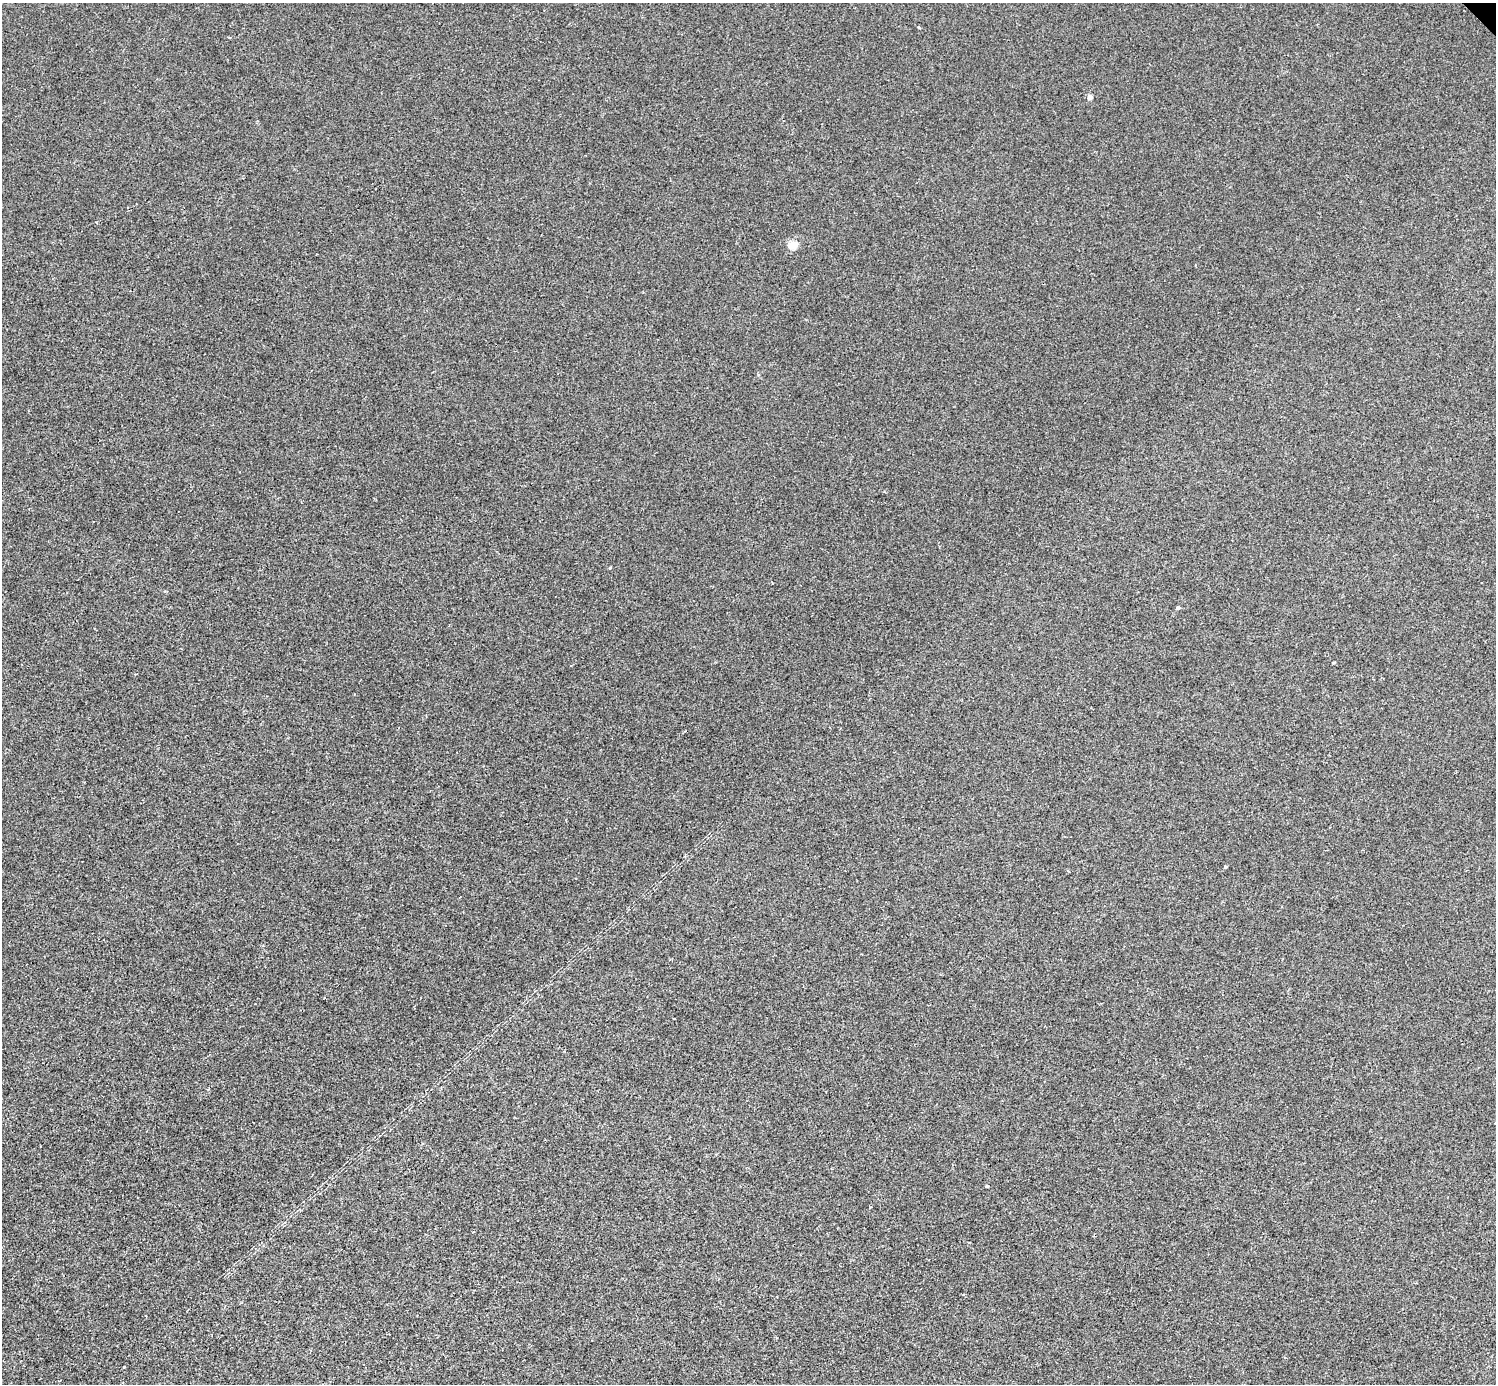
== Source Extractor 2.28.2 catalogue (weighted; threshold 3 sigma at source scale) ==
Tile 7 of 4 x 4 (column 3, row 2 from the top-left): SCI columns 2995-4488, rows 3063-4444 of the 5984 x 5984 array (HDU 1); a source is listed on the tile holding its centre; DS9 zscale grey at full resolution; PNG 1498 x 1386 px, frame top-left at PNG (2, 3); no overlay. Shown black and unused: <1% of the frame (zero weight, under 2 of 3 exposures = <1% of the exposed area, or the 3 px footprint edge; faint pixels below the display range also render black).
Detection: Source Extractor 2.28.2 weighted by HDU 2 'WHT'; one run over the whole footprint, this tile lists its part. Background -3.22e-04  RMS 0.0049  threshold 0.0223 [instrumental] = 3 sigma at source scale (4.5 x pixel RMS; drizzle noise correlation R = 1.50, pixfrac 1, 0.05/0.05 arcsec/px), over >= 5 px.
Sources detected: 7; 1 cosmic-ray / hot-pixel residue — not listed; the other 6 listed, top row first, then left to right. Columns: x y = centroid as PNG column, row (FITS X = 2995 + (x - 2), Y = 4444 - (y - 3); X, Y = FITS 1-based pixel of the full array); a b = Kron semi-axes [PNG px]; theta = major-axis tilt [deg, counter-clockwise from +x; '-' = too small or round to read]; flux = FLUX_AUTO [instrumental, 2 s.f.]
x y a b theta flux
1090 97 4 4 - 2.8
793 245 5 5 - 19
610 568 3 3 - 0.62
1178 608 4 4 - 0.91
1226 867 3 3 - 0.61
987 1186 3 3 - 0.68